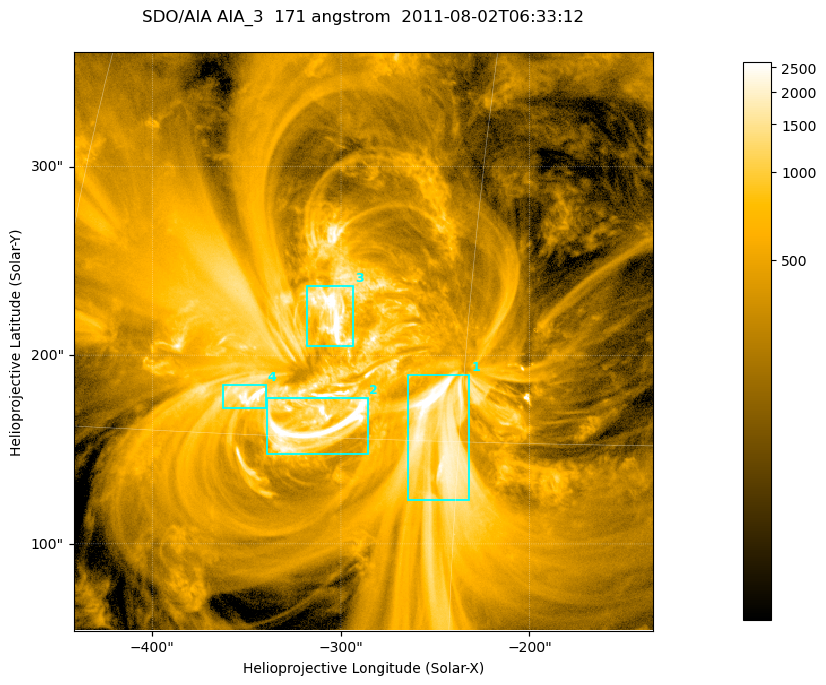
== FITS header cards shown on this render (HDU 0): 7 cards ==
TELESCOP= 'SDO/AIA '
INSTRUME= 'AIA_3   '
WAVELNTH=                  171
WAVEUNIT= 'angstrom'
DATE-OBS= '2011-08-02T06:33:12.35'
CTYPE1  = 'HPLN-TAN'
CTYPE2  = 'HPLT-TAN'

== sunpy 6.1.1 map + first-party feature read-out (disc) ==
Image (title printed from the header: SDO/AIA AIA_3  171 angstrom  2011-08-02T06:33:12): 512 x 512 px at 0.599 arcsec/px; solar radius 945 arcsec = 1577 px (partial field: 3.4% of the solar disc is inside the frame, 100% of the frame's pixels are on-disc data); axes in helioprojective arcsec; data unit not stated in the header (colour bar unlabelled)
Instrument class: DISC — disc imager (sunpy class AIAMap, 171 A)
Bright regions (active regions / flare kernels): reference = the on-disc median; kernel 5 px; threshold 5 sigma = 1135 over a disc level ~361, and >= 1.15x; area >= 262 px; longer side >= 6 px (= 3.6 arcsec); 4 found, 4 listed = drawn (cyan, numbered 1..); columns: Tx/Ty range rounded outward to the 2 arcsec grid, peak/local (2 s.f.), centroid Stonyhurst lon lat
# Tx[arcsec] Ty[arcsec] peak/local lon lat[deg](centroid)
1 -264..-232 122..190 5.9 -16 +15
2 -340..-286 146..178 11 -20 +15
3 -318..-292 204..238 9.9 -20 +19
4 -364..-340 172..184 8.9 -23 +16